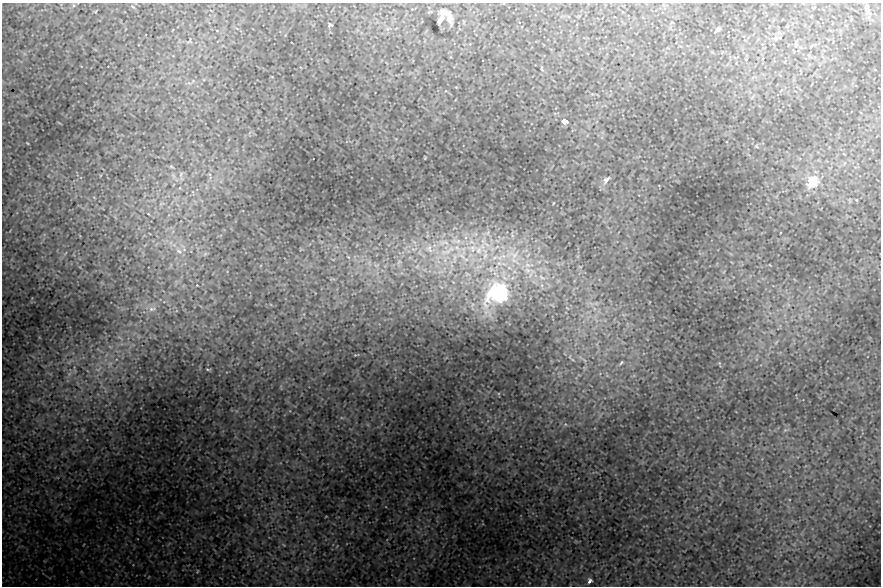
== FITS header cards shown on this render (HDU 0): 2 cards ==
NAXIS1  =                  879
NAXIS2  =                  584

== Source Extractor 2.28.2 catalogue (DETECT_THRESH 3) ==
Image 879 x 584 px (HDU 0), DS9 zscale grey, 1 PNG px = 1 image px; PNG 883 x 588 px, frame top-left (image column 1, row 584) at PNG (2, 3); no overlay
Background 0.0392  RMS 0.0011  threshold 0.00332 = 3 sigma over >= 5 px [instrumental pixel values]
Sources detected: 23; all 23 listed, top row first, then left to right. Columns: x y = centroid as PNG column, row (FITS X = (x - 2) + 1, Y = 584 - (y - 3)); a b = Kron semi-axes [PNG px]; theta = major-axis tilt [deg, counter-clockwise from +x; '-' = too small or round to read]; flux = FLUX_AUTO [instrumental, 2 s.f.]
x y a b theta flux
133 7 5 3 - 0.066
868 10 12 6 -66 0.68
447 14 26 12 -51 0.87
440 19 8 4 54 0.19
330 25 5 4 - 0.11
717 29 5 4 - 0.39
796 45 8 5 70 0.21
565 122 6 5 - 0.51
606 180 13 7 46 0.32
812 181 10 10 - 1.5
444 242 18 4 -4 0.49
457 248 7 4 -20 0.2
472 248 10 6 -73 0.42
429 249 13 8 -58 0.58
479 250 11 7 65 0.52
179 251 12 6 -39 0.42
448 251 24 5 4 0.72
205 254 7 4 19 0.14
498 293 21 18 28 5.4
152 309 10 6 5 0.26
621 363 7 3 54 0.1
208 370 5 3 - 0.071
590 581 7 6 - 0.23